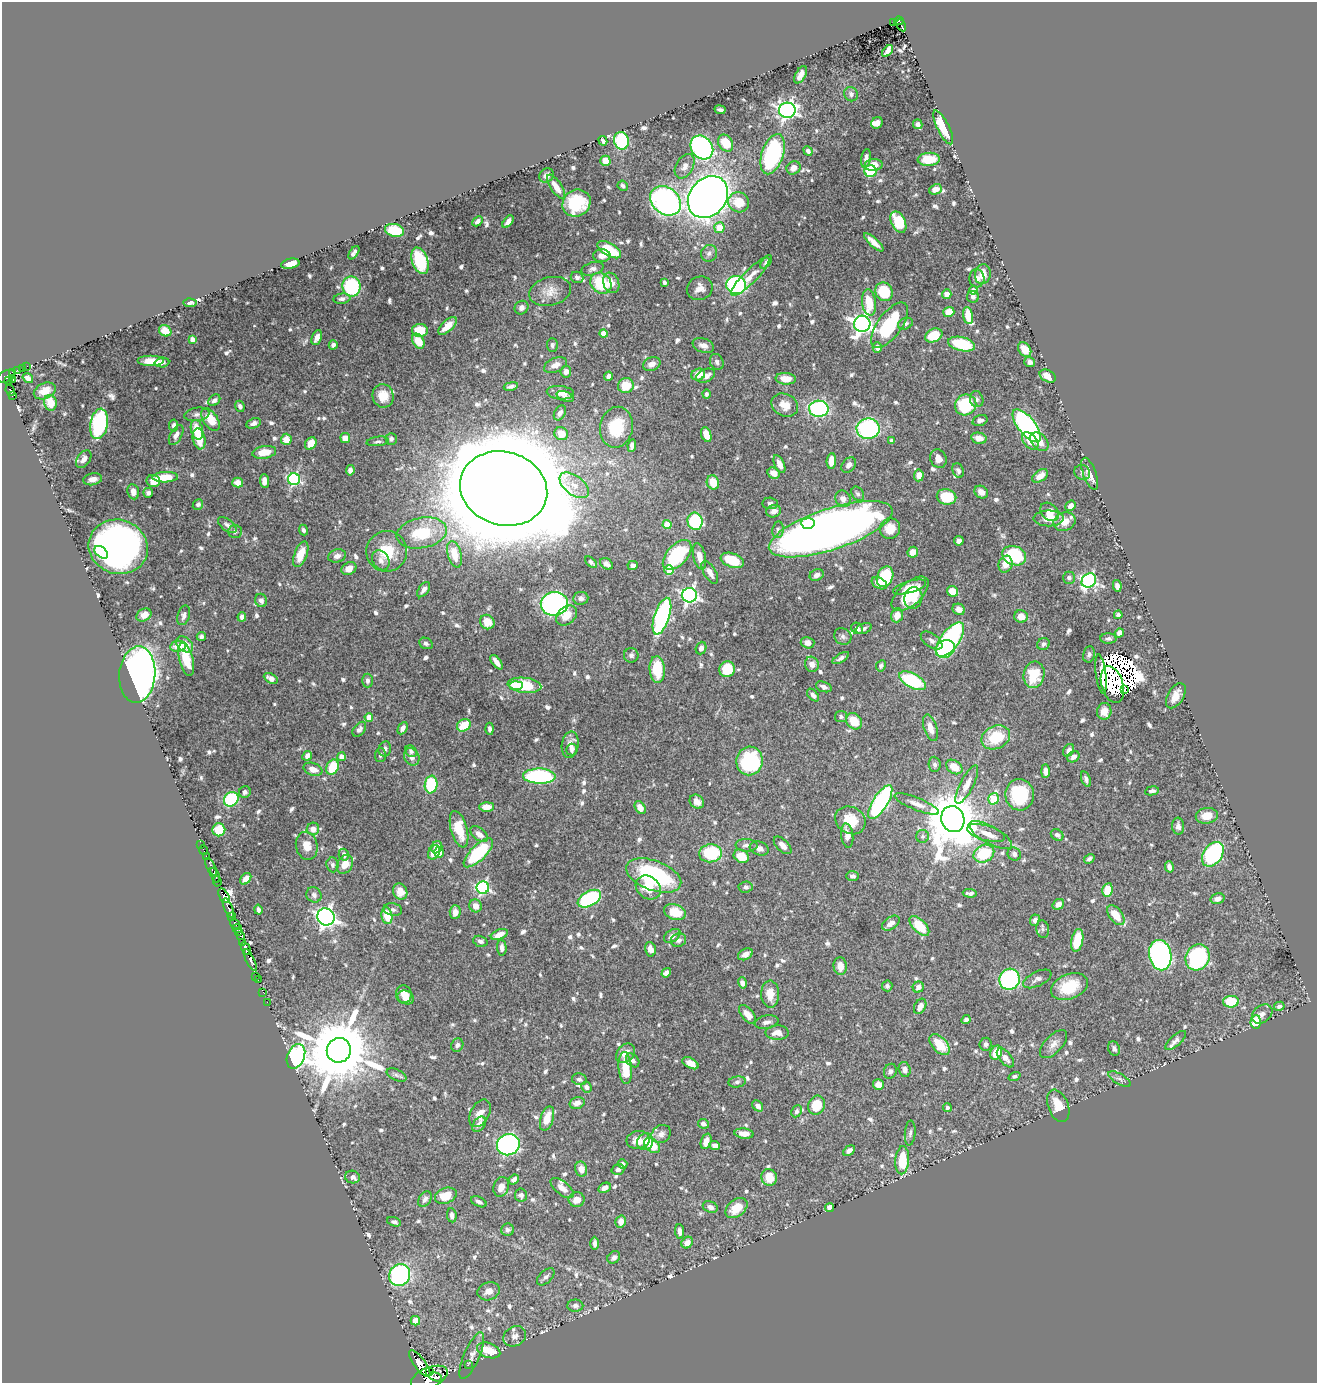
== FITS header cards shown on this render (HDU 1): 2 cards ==
NAXIS1  =                 1315
NAXIS2  =                 1381

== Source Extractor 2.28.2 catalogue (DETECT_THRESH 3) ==
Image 1315 x 1381 px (HDU 1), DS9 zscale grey, 1 PNG px = 1 image px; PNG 1319 x 1385 px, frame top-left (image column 1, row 1381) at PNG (2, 2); each listed source drawn as its Kron ellipse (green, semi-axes under 4 px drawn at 4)
Background 0.842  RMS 0.0082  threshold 0.0246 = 3 sigma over >= 5 px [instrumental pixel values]
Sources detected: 830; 8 with non-positive FLUX_AUTO (blend fragments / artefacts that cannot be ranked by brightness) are neither listed nor drawn; of the other 822, the 500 brightest by FLUX_AUTO listed and drawn (322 fainter detections omitted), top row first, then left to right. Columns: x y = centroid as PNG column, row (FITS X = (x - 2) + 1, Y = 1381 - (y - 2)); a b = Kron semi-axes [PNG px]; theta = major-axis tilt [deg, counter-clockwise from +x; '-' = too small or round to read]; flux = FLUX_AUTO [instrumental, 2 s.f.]
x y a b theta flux
899 21 5 4 - 71
894 23 3 2 - 6.3
901 25 6 3 -60 91
887 51 7 4 46 2.8
801 75 9 5 60 3.2
851 94 7 7 - 2
720 110 6 3 -9 1.5
787 110 8 7 - 210
877 123 6 5 - 2.8
918 124 5 4 - 1.8
943 127 19 6 -63 13
603 141 5 3 - 1.5
621 141 9 7 -78 53
726 143 9 7 -57 13
702 147 13 10 -51 120
808 151 5 4 - 1.8
773 154 21 11 72 70
866 158 9 5 81 3
929 159 11 6 3 14
605 161 5 5 - 9
874 165 9 6 2 6.6
685 166 13 8 61 3.7
794 168 7 6 - 4.3
870 171 6 6 - 30
547 175 8 6 41 2.8
623 186 5 4 - 1.5
556 187 14 5 -56 6.4
935 189 6 5 - 5.4
708 197 22 18 49 610
666 201 17 13 -40 190
739 202 10 10 - 12
576 203 14 13 - 32
478 221 6 4 46 2
508 222 7 4 53 2.7
898 222 11 7 -64 25
719 228 5 5 - 8.7
395 230 10 6 -11 19
874 242 12 4 -42 4.8
609 250 13 6 -31 19
354 253 7 4 54 1.9
709 253 8 8 - 2.2
602 256 8 6 0 3.5
420 261 14 8 -71 34
766 262 8 4 54 1.5
290 264 9 5 11 7.6
593 269 11 6 16 2.2
983 274 10 8 79 6.2
577 277 6 5 - 2
750 277 26 6 45 6.4
977 278 9 7 -84 2.8
664 282 4 3 - 1.7
601 283 11 9 -43 26
611 283 10 7 -69 6.2
736 285 10 9 - 86
351 286 10 9 - 50
700 288 13 11 23 4.8
973 290 4 4 - 3.5
550 291 21 14 14 7.7
884 292 9 8 - 23
947 294 5 4 - 4
973 297 6 6 - 1.7
342 299 8 5 8 2.1
869 302 13 6 -83 16
190 303 7 4 -3 2.3
521 308 7 6 - 2.5
949 312 6 5 - 6.6
968 316 9 5 -79 11
862 324 8 8 - 290
905 324 8 5 22 1.8
889 325 26 12 54 41
448 326 11 5 43 7.3
420 330 8 6 1 15
165 331 6 5 - 7.3
603 334 4 4 - 5.6
934 335 9 6 26 17
317 338 8 4 66 3.5
192 339 4 4 - 3.2
418 341 8 5 -58 9
961 344 13 7 -14 29
333 345 4 4 - 2
552 345 7 5 -89 1.5
703 345 11 7 -20 3.3
877 347 5 4 - 3.2
1025 349 8 6 -54 8.9
151 361 13 5 0 6.4
162 362 7 5 4 1.5
717 362 8 6 -67 1.8
1030 362 5 5 - 2.3
652 364 9 6 24 3.5
555 365 12 7 22 4.5
27 366 2 2 - 12
23 368 3 2 - 11
18 370 4 3 - 30
13 372 4 3 - 46
566 372 6 5 - 3.5
698 374 7 5 22 8
6 376 9 5 26 200
609 376 5 4 - 2.7
706 376 10 6 22 4.5
1048 376 8 5 -28 6.8
28 378 6 4 -34 3.4
12 379 3 2 - 30
786 379 10 6 -4 6.8
8 380 3 3 - 65
511 386 7 3 10 1.8
626 386 8 7 - 14
10 390 5 3 - 61
45 391 11 7 24 6.3
560 393 13 6 -5 4.5
706 394 4 4 - 1.5
13 395 3 3 - 21
383 396 12 10 -74 9.6
565 397 9 5 -21 1.7
977 399 8 6 -73 1.8
214 400 7 5 44 2
50 403 8 6 -75 9.8
785 405 14 11 -27 6.9
966 405 11 10 - 40
240 406 5 4 - 1.8
819 409 10 8 -2 73
560 413 8 5 60 2.9
197 414 12 6 9 2.4
210 419 12 7 -57 13
980 420 8 5 16 2.3
254 423 8 5 24 2.4
99 424 15 8 80 78
174 425 6 4 81 2
1027 426 20 8 -52 130
616 427 20 16 78 23
868 429 11 10 - 72
197 430 10 6 -76 11
561 434 7 6 - 7.2
176 435 11 6 62 3.1
706 435 7 5 -70 7.2
345 438 5 5 - 5.6
979 438 7 5 -13 5.7
199 439 11 6 -79 9.9
286 439 6 5 - 6.6
391 439 6 5 - 1.8
378 441 11 4 8 1.5
892 441 4 3 - 1.7
1030 441 10 6 -50 5.9
1039 442 11 7 -47 5.7
311 443 7 5 58 9.2
632 445 6 4 82 2.1
264 452 12 6 9 10
84 459 10 6 55 3.6
938 459 9 8 - 4.9
831 461 8 4 85 6.9
779 464 9 5 -66 4
849 465 8 6 52 2.6
350 470 5 4 - 2.7
958 471 7 5 -66 1.7
774 473 6 5 - 5.1
1082 473 8 7 - 1.8
1090 474 17 6 -70 6.2
919 475 6 5 - 5
1040 476 9 5 34 5.2
165 477 12 5 2 14
93 479 9 6 10 4.2
294 479 6 6 - 81
153 481 7 6 - 6.8
264 481 7 4 -87 4.1
713 482 7 6 - 9.9
238 483 5 5 - 6
574 485 17 9 -38 6.5
504 488 44 36 -17 8200
133 492 8 6 -79 4
981 492 7 6 - 4.2
148 493 5 5 - 1.6
858 494 8 5 -54 1.5
947 497 10 7 -12 22
843 499 8 7 - 3.6
770 503 8 6 -3 1.7
198 504 6 5 - 1.7
1071 506 5 4 - 3.5
774 511 7 6 - 3.2
1050 512 10 8 -42 8.1
1049 518 15 8 0 5.9
695 521 8 7 - 43
1064 522 11 9 19 7.1
808 523 6 5 - 13
227 525 11 5 -37 2.1
667 525 4 4 - 12
831 529 65 20 18 720
890 529 10 10 - 9.7
303 530 5 4 - 1.6
778 530 8 5 82 1.6
235 531 7 6 - 1.6
422 533 25 15 11 25
959 541 5 4 - 2.3
118 547 30 27 -19 330
387 551 20 20 - 18
101 552 8 5 -40 9.6
913 552 5 5 - 5.3
301 554 13 6 69 9
455 554 13 6 -75 11
677 555 18 10 47 48
337 556 9 6 16 3
699 556 13 6 -77 6.8
1014 556 12 9 -22 40
381 560 11 8 -59 3.5
732 560 12 7 -20 21
591 562 7 4 -43 1.6
606 564 7 5 -36 2
1006 564 8 7 - 6.3
633 565 5 4 - 1.8
349 569 8 6 29 4.8
669 570 5 5 - 20
710 572 13 6 -60 4.6
817 575 7 5 24 2.9
885 577 10 8 66 33
1069 578 6 6 - 1.7
1089 580 8 6 45 120
879 583 8 5 -27 5.5
1117 586 6 4 -78 2.8
910 587 17 6 16 5.4
424 590 9 5 53 2.5
953 591 6 5 - 8.3
910 594 22 11 42 20
689 595 7 7 - 190
581 598 7 6 - 1.9
913 598 11 9 79 6.4
261 600 7 6 - 2.6
554 604 13 11 9 170
959 609 6 5 - 3.8
144 615 8 6 31 5.1
184 615 10 6 72 2
567 615 11 8 44 7.2
897 615 7 5 71 5.5
1118 615 4 4 - 1.6
662 616 19 7 72 100
1021 616 6 6 - 6.4
242 617 5 4 - 2.3
487 622 8 7 - 8.1
857 628 6 5 - 2.6
864 629 8 5 21 1.5
1119 633 5 4 - 4.3
201 636 5 4 - 1.7
843 636 9 8 - 2.1
1108 639 8 5 -1 1.7
950 640 20 9 54 110
932 641 12 6 -35 2.4
426 643 7 5 -24 1.7
808 643 7 5 -15 3.1
184 644 9 7 -41 8
1043 644 6 5 - 1.5
178 646 8 5 8 4.9
701 648 6 5 - 2
945 649 10 8 31 46
1089 654 8 6 79 1.8
631 655 7 7 - 1.8
841 658 9 4 32 1.7
186 659 17 7 -76 15
497 662 8 4 -53 3.7
812 664 8 7 - 3.6
881 666 6 5 - 1.5
657 669 13 7 -86 21
727 669 8 8 - 18
1101 674 20 5 -83 11
137 675 28 18 85 330
1034 675 13 10 78 20
271 678 7 4 -28 3.3
367 681 7 5 90 2
912 681 14 7 -28 44
524 685 17 7 -6 28
1112 685 19 10 -74 6.5
516 686 7 3 2 4.1
824 687 8 5 -21 2.2
1124 690 3 2 - 2.6
813 695 7 4 -48 2.3
1176 696 14 8 59 6.6
1104 711 8 7 - 5.9
841 716 6 5 - 1.7
369 717 4 4 - 7.2
854 721 9 7 -44 12
464 725 7 6 - 12
403 728 6 4 63 2.7
930 728 14 6 -72 5.6
359 729 8 5 52 2.1
490 729 6 4 -86 2
996 737 15 11 25 21
570 745 13 8 82 4.1
385 749 8 6 77 2
571 750 6 5 - 1.5
1069 750 7 5 56 2.2
411 751 6 5 - 1.7
380 755 7 5 88 1.5
307 756 5 4 - 2.4
341 757 4 4 - 5.6
412 757 9 7 -57 3.7
1073 757 6 5 - 3.4
750 761 14 13 - 52
935 764 8 6 -86 2
332 767 8 6 65 18
954 767 9 6 -36 9.3
313 769 10 6 -20 5.3
1045 771 7 4 90 2.8
539 776 16 7 -1 84
1086 779 8 4 -71 2
431 785 9 6 82 37
967 785 21 6 63 4.7
1152 791 7 4 8 1.9
245 792 6 5 - 1.7
1020 795 15 14 - 38
231 799 8 6 44 47
993 799 6 5 - 28
697 802 8 6 -40 4
880 802 19 7 58 93
917 804 24 6 -22 4.9
487 807 7 5 2 5.9
640 807 7 5 -58 5.1
1207 816 11 8 9 7.6
953 819 13 11 -69 4100
850 820 16 13 -29 13
1178 826 8 6 -84 2.4
313 829 6 6 - 4.6
459 829 19 8 -75 15
219 830 6 6 - 19
986 833 19 7 -16 5
479 834 10 6 -38 3.8
991 835 24 8 -29 6.8
1057 835 7 5 -35 2.5
847 836 12 6 -82 4.4
923 836 6 6 - 1.5
201 844 2 2 - 3.8
746 845 11 6 -2 2.5
783 845 11 5 -44 3.7
307 846 14 11 -77 7.5
437 847 6 5 - 4.9
759 848 10 6 -19 3.5
204 850 5 2 - 10
434 852 7 5 62 6.9
439 852 5 5 - 5
478 853 19 7 44 38
711 853 11 9 6 33
984 854 11 8 27 26
1014 854 7 6 - 2
1213 854 14 9 55 86
344 855 6 5 - 2.8
206 856 2 2 - 37
741 856 8 6 -31 12
1089 859 5 4 - 1.6
345 864 10 7 61 7.5
332 865 7 6 - 2
211 867 9 3 -65 110
1169 867 6 4 -75 2.1
215 875 8 3 -68 280
654 875 29 14 -21 68
853 876 6 5 - 1.7
246 879 7 4 51 3.8
217 881 5 3 - 100
648 887 13 11 -37 13
746 887 7 5 5 1.7
483 888 6 6 - 91
1107 890 7 5 79 14
400 892 8 7 - 6.4
970 893 7 4 -3 2
314 895 8 7 - 2
224 896 8 4 -57 500
589 899 13 7 28 50
1217 899 7 5 16 4.1
1058 904 6 5 - 3.3
476 906 6 6 - 5.6
228 908 10 3 -66 130
258 910 5 3 - 1.8
393 910 9 6 -12 2
455 912 7 5 88 3.7
675 912 11 7 -17 13
1116 915 11 6 -52 10
232 916 3 3 - 65
387 916 8 5 -80 14
326 917 9 8 - 250
1035 920 5 4 - 2.1
891 923 10 6 36 4.8
235 924 6 3 -55 100
919 926 12 6 -45 19
237 928 5 3 - 33
1043 929 9 6 -76 1.7
238 932 4 3 - 12
499 934 9 5 21 5.4
240 936 3 3 - 24
672 936 9 6 32 2.9
678 940 8 6 20 1.9
1077 940 12 6 78 17
480 941 7 5 -18 2.1
242 942 3 2 - 9.7
246 948 7 3 -64 430
502 948 7 5 -87 2.9
650 949 7 5 -77 4.1
745 954 8 5 27 3.6
1160 955 15 11 -79 210
1197 957 13 11 64 82
250 960 12 3 -64 380
840 966 9 6 -85 6.1
666 973 5 4 - 3
256 976 2 2 - 9.1
1009 979 11 10 - 89
1037 979 15 7 26 2.8
258 980 2 2 - 8.9
742 983 6 4 -74 2.5
887 986 5 5 - 1.5
918 987 6 5 - 3
1069 987 19 12 22 18
263 992 2 2 - 7.3
404 994 9 8 - 7.6
770 994 13 9 -89 6.9
406 997 8 6 -24 6.1
267 1002 2 2 - 7.4
1231 1002 8 6 2 18
920 1006 8 5 60 4.3
1279 1006 5 4 - 1.8
748 1014 11 6 -49 5
1262 1014 11 8 38 2.9
966 1020 5 3 - 1.6
767 1022 12 6 10 2.8
1256 1022 7 5 84 19
777 1033 11 7 2 4.9
1176 1040 13 5 42 2.6
986 1044 6 6 - 1.6
1054 1044 17 8 47 4.1
457 1045 7 6 - 1.8
940 1045 12 7 -47 15
1114 1049 7 5 -68 1.9
339 1050 12 12 - 6600
625 1053 11 8 47 5.8
996 1053 7 5 66 12
296 1056 13 8 67 310
1005 1058 11 6 -49 4.2
633 1060 8 5 -47 2
690 1063 9 5 -28 4.9
625 1068 16 7 -85 15
905 1069 7 6 - 2.9
890 1071 8 6 66 1.9
396 1075 10 5 -25 1.8
1015 1076 6 4 20 1.5
579 1079 7 6 - 1.6
1120 1079 12 5 -30 1.9
737 1082 8 5 8 1.6
878 1084 5 5 - 5.6
586 1087 6 5 - 2.6
577 1103 8 5 17 4
816 1105 10 8 64 15
758 1106 6 4 -47 2.8
1058 1106 17 10 -69 12
947 1108 4 4 - 1.5
796 1111 6 5 - 1.6
480 1113 15 9 62 4.9
547 1119 12 6 72 9.2
479 1124 8 5 52 4.4
703 1124 5 4 - 2.5
744 1133 9 5 -5 5.1
910 1133 12 5 85 1.9
661 1134 10 8 37 3.3
638 1140 12 9 10 5.6
706 1141 8 5 71 4.2
645 1142 8 8 - 6.7
508 1145 11 10 - 180
652 1145 9 6 -44 12
715 1146 5 4 - 3.5
849 1151 6 4 29 2.5
902 1160 14 7 86 20
623 1164 5 4 - 1.9
581 1169 7 6 - 5
618 1169 6 5 - 1.7
352 1177 7 6 - 2.4
769 1177 9 7 -71 9.4
514 1179 5 4 - 1.9
501 1187 10 7 71 4.9
562 1188 14 6 -39 4.4
605 1188 6 4 29 3.2
521 1195 6 6 - 1.8
446 1196 11 7 21 11
425 1199 8 6 55 2.5
577 1200 8 7 - 5.4
479 1202 8 4 -24 1.8
710 1207 8 5 -21 2.9
830 1207 4 4 - 4.4
736 1208 12 8 38 9.5
452 1215 7 5 -81 2.5
621 1221 6 5 - 4.3
394 1222 7 4 -19 1.5
508 1230 6 6 - 1.6
680 1231 7 4 -85 2.6
594 1243 6 3 -89 2
687 1243 6 5 - 3.6
614 1257 7 5 42 2.2
400 1275 11 10 - 110
546 1277 10 6 44 2
489 1291 11 9 17 4.4
575 1306 8 6 -2 1.9
415 1321 5 4 - 13
515 1336 12 9 30 3.2
489 1350 12 7 -18 12
472 1356 25 7 67 4.2
420 1363 16 6 -54 1500
468 1365 2 2 - 7.6
429 1371 3 2 - 370
429 1377 19 10 22 2600
435 1377 6 4 -20 580
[322 fainter detections neither listed nor drawn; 8 non-positive-flux detections neither listed nor drawn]